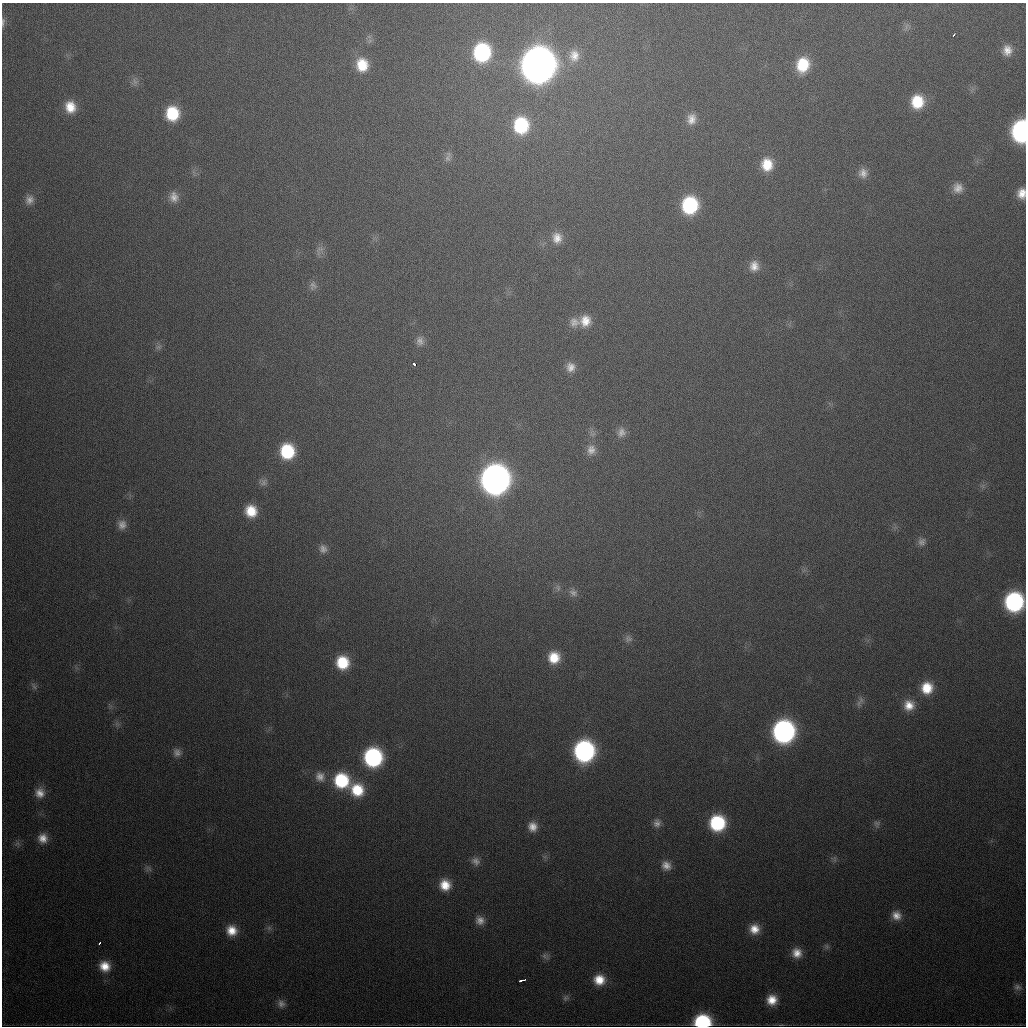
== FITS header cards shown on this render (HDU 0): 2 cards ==
NAXIS1  =                 1024
NAXIS2  =                 1024

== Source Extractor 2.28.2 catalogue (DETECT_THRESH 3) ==
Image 1024 x 1024 px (HDU 0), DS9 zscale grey, 1 PNG px = 1 image px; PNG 1028 x 1028 px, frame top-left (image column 1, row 1024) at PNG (2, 3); no overlay
Background 480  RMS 17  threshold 50.5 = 3 sigma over >= 5 px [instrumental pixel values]
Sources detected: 90; all 90 listed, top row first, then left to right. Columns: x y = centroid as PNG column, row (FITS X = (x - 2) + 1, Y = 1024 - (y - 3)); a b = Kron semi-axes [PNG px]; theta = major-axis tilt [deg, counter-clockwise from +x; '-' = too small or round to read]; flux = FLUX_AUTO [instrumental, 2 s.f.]
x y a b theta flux
3 22 14 4 86 3.8e+03
953 35 4 2 - 2.5e+03
1007 50 12 11 - 1.2e+04
482 52 15 13 85 1.4e+05
574 55 17 14 -88 1.7e+04
362 65 14 13 - 3.0e+04
538 65 17 16 - 3.0e+06
803 65 15 12 77 4.2e+04
135 81 11 6 -72 4.8e+03
917 102 14 12 -89 3.9e+04
70 107 14 12 -74 2.3e+04
172 113 14 13 - 5.2e+04
691 119 14 11 82 1.2e+04
521 125 16 14 -88 8.2e+04
1021 131 14 10 88 2.9e+05
448 157 17 8 78 6.5e+03
767 164 14 12 -88 2.7e+04
863 173 13 12 - 1.0e+04
958 188 13 12 - 1.2e+04
1022 193 11 9 87 1.3e+04
174 197 15 12 -70 1.2e+04
29 200 12 11 - 8.5e+03
690 205 14 12 81 1.1e+05
557 238 15 14 - 1.5e+04
319 250 16 9 62 6.8e+03
754 266 14 12 90 1.4e+04
313 285 12 10 -90 6.8e+03
585 321 15 15 - 2.0e+04
574 322 13 13 - 1.1e+04
420 341 13 11 -83 8.2e+03
158 347 10 6 10 3.9e+03
415 364 3 3 - 9.6e+03
571 367 12 11 - 1.1e+04
621 432 13 11 74 8.6e+03
591 450 14 12 83 1.1e+04
287 451 14 13 - 6.9e+04
495 479 16 15 - 1.3e+06
263 482 12 10 -8 5.7e+03
983 486 7 4 -72 2.6e+03
251 511 12 12 - 2.7e+04
122 525 13 12 - 1.0e+04
922 542 12 10 86 7.1e+03
323 549 12 11 - 7.3e+03
558 588 10 7 -71 4.8e+03
573 593 13 10 -35 7.1e+03
1014 602 14 13 - 2.1e+05
628 639 11 10 - 5.7e+03
554 657 14 13 - 2.8e+04
342 662 13 12 - 4.3e+04
34 686 12 5 -64 3.7e+03
927 688 13 12 - 2.8e+04
861 700 11 7 -76 5.2e+03
909 705 13 13 - 1.7e+04
117 724 8 5 -45 3.2e+03
784 731 14 14 - 4.0e+05
584 751 14 13 - 3.0e+05
177 752 12 11 - 7.7e+03
373 757 13 13 - 1.8e+05
320 777 14 12 -63 1.1e+04
341 780 15 14 - 7.5e+04
357 790 15 14 - 3.9e+04
40 793 13 12 - 1.3e+04
657 823 12 10 78 7.2e+03
717 823 13 13 - 9.7e+04
877 824 10 8 74 4.3e+03
533 827 12 11 - 1.2e+04
43 838 13 12 - 1.3e+04
17 843 7 6 - 3.3e+03
835 859 11 4 -90 2.9e+03
476 861 12 10 -37 7.1e+03
666 865 12 10 -43 1.0e+04
148 869 11 8 -21 4.9e+03
445 885 12 11 - 2.2e+04
896 915 13 11 -43 1.2e+04
480 920 12 11 - 9.8e+03
269 928 7 6 - 3.2e+03
754 929 12 12 - 1.7e+04
232 930 12 12 - 1.9e+04
100 943 4 3 - 5.8e+03
827 946 9 7 -54 3.1e+03
797 953 11 11 - 1.4e+04
546 956 12 8 -27 5.1e+03
105 966 13 13 - 2.1e+04
522 980 6 3 14 4.2e+03
599 980 13 12 - 2.3e+04
1017 987 12 8 -24 5.5e+03
566 998 10 8 32 3.7e+03
772 1000 12 12 - 1.9e+04
281 1004 13 11 -53 7.9e+03
702 1022 13 10 2 1.1e+05
At the frame edge (FLAGS 8, measured only in part): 5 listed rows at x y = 3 22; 1021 131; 1022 193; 1014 602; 702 1022